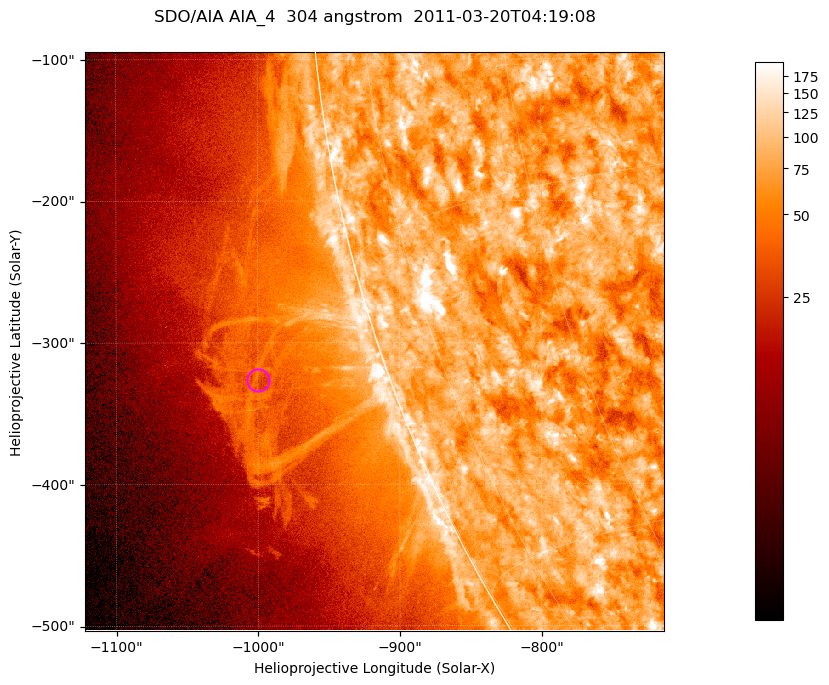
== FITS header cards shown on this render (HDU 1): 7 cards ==
TELESCOP= 'SDO/AIA '           / For AIA: SDO/AIA
INSTRUME= 'AIA_4   '           / For AIA: AIA_ATA1, AIA_ATA2, AIA_ATA3 or AIA_AT
WAVELNTH=                  304 / [angstrom] Wavelength
WAVEUNIT= 'angstrom'           / Wavelength unit: angstrom
DATE-OBS= '2011-03-20T04:19:08.123' / [ISO] Date when observation started; ISO 8
CTYPE1  = 'HPLN-TAN'           / CTYPE1; Typically HPLN
CTYPE2  = 'HPLT-TAN'           / CTYPE2; Typically HPLT

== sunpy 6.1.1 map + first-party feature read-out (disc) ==
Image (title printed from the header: SDO/AIA AIA_4  304 angstrom  2011-03-20T04:19:08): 681 x 681 px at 0.6 arcsec/px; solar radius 964 arcsec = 1606 px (partial field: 2.7% of the solar disc is inside the frame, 48% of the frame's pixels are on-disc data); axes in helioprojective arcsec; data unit not stated in the header (colour bar unlabelled)
Orientation: roll -0.132 deg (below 1 deg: not rotated)
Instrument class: DISC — disc imager (sunpy class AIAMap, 304 A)
Bright regions (active regions / flare kernels): reference = the on-disc median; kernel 5 px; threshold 5 sigma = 119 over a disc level ~76.5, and >= 1.15x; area >= 463 px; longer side >= 8 px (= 4.8 arcsec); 0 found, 0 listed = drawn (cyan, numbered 1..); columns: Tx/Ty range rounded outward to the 2 arcsec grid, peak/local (2 s.f.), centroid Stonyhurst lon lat
Off-limb structures (1.02-1.3 R_sun): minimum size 231 px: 2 found; the strongest spans PA ~105..110 deg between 1.02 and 1.14 R_sun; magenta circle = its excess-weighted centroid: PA ~110 deg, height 1.09 R_sun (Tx ~-1000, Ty ~-326 arcsec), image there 1.5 x the reference